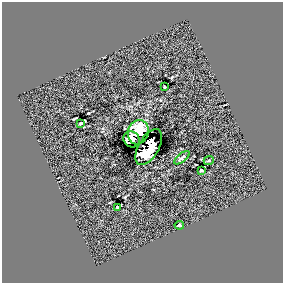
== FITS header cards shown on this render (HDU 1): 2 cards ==
NAXIS1  =                  281 /
NAXIS2  =                  281 /

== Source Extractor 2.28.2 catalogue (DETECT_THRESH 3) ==
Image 281 x 281 px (HDU 1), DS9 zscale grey, 1 PNG px = 1 image px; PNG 285 x 285 px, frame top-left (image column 1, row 281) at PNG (2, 2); each listed source drawn as its Kron ellipse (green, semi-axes under 4 px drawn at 4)
Background 0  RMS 45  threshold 136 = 3 sigma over >= 5 px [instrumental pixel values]
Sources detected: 10; all 10 listed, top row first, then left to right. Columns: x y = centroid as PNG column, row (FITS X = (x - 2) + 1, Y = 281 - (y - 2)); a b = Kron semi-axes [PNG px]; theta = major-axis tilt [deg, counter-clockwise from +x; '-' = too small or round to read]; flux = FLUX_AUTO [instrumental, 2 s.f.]
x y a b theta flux
164 87 3 2 - 2900
81 123 3 3 - 4000
138 132 12 10 71 53000
132 139 8 7 - 27000
149 147 20 10 60 63000
182 158 9 2 38 5500
209 160 5 3 - 2800
201 170 3 3 - 3800
117 207 3 2 - 2300
179 225 4 2 - 4700